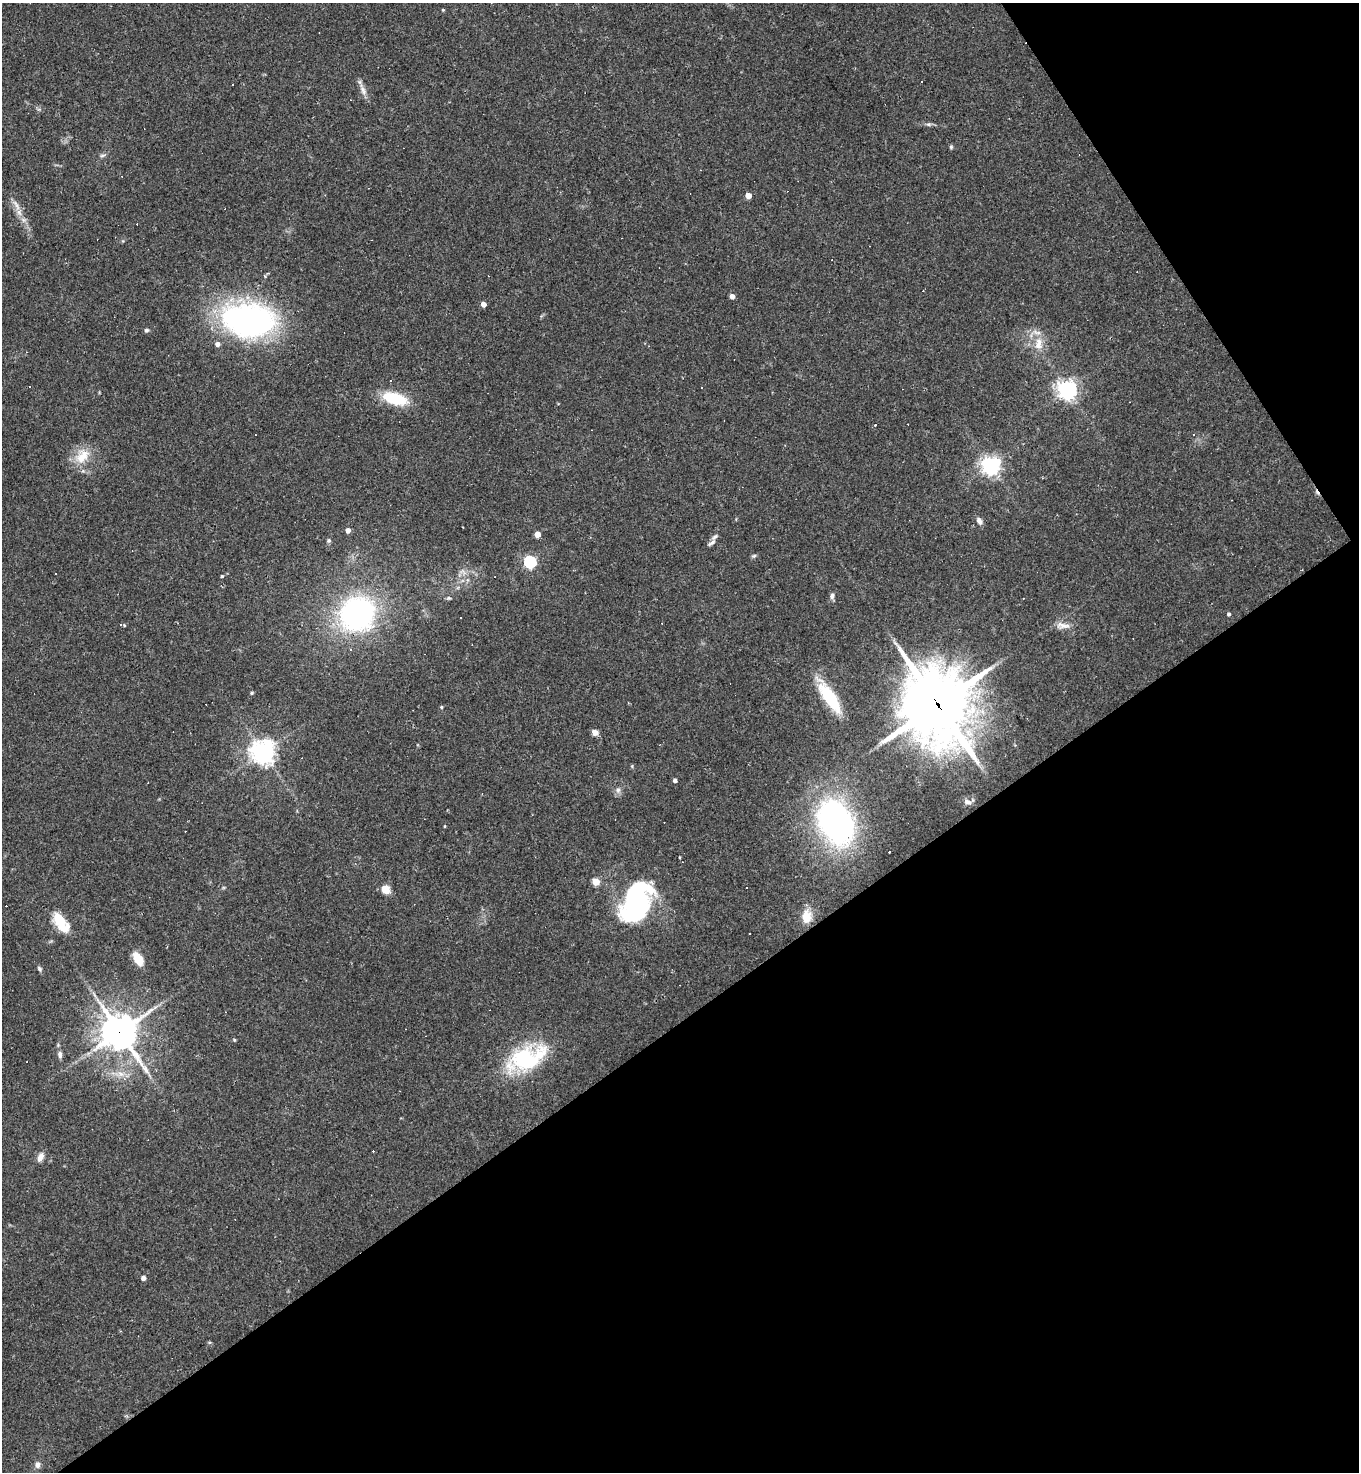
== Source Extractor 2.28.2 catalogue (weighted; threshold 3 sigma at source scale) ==
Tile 12 of 4 x 4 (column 4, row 3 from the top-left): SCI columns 4365-5721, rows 1471-2940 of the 5875 x 5880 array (HDU 1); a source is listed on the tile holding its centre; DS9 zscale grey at full resolution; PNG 1361 x 1474 px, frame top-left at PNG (2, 3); no overlay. Shown black and unused: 36% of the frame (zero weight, under 2 of 3 exposures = <1% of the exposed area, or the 3 px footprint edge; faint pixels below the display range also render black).
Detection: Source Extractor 2.28.2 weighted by HDU 2 'WHT'; one run over the whole footprint, this tile lists its part. Background 0.0409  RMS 0.0046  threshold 0.0207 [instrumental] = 3 sigma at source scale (4.5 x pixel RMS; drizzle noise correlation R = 1.50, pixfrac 1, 0.05/0.05 arcsec/px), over >= 5 px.
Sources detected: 87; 1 inside a brighter object's white glare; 21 cosmic-ray / hot-pixel residue — not listed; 2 inside a brighter listed object's ellipse — not listed separately; the other 63 listed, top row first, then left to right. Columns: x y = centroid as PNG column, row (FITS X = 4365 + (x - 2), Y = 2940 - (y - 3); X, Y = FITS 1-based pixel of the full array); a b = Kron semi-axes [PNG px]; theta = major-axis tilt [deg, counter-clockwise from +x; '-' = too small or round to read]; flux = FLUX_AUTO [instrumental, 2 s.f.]
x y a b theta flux
443 10 4 3 - 0.44
921 82 3 3 - 0.79
363 90 18 7 -66 2.9
928 124 8 4 -1 0.99
951 147 6 4 -89 0.65
102 155 8 4 9 0.88
748 196 4 4 - 4.6
16 205 18 5 -60 3.3
732 296 4 4 - 2.8
483 304 4 4 - 3.6
248 320 50 31 -8 130
146 330 6 5 - 0.85
217 344 5 5 - 2
1038 344 19 11 84 6.8
702 388 3 2 - 0.85
1067 390 7 6 - 250
395 398 25 11 -17 20
875 425 3 3 - 0.52
1194 434 3 3 - 0.53
82 456 24 15 48 9.7
991 465 6 6 - 210
979 521 10 6 -54 1.9
348 530 4 4 - 2.7
537 534 4 4 - 5.3
329 540 5 5 - 0.78
711 543 14 5 37 1.4
754 556 5 5 - 0.75
530 562 6 5 - 66
222 576 3 3 - 0.6
832 596 7 6 - 1.5
449 598 5 5 - 0.68
357 614 31 28 47 100
1229 614 4 4 - 0.95
460 618 3 2 - 0.54
121 624 3 3 - 0.6
1063 626 21 8 -6 3.9
252 693 4 4 - 0.59
829 697 39 12 -56 23
938 705 28 23 -65 2900
441 707 4 4 - 0.55
595 732 5 4 - 5.8
263 752 8 8 - 360
675 780 4 4 - 1.3
618 790 7 7 - 1.6
968 802 11 6 -19 2.1
836 823 38 26 -63 150
445 826 4 3 - 0.38
596 882 5 4 - 10
385 889 8 7 - 6.3
637 900 48 29 61 71
807 917 15 10 -86 7.1
59 920 19 11 -47 12
749 933 3 2 - 0.43
138 959 17 9 -58 6.7
39 969 7 5 -59 0.95
119 1032 13 12 - 850
234 1040 4 4 - 0.53
60 1054 10 6 -81 1.6
526 1058 48 25 24 43
124 1079 6 5 - 1.2
40 1157 13 7 66 2.5
143 1278 4 4 - 2.2
37 1465 7 7 - 2
Overlapping masked pixels (flux is a lower limit): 2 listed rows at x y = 938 705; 119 1032